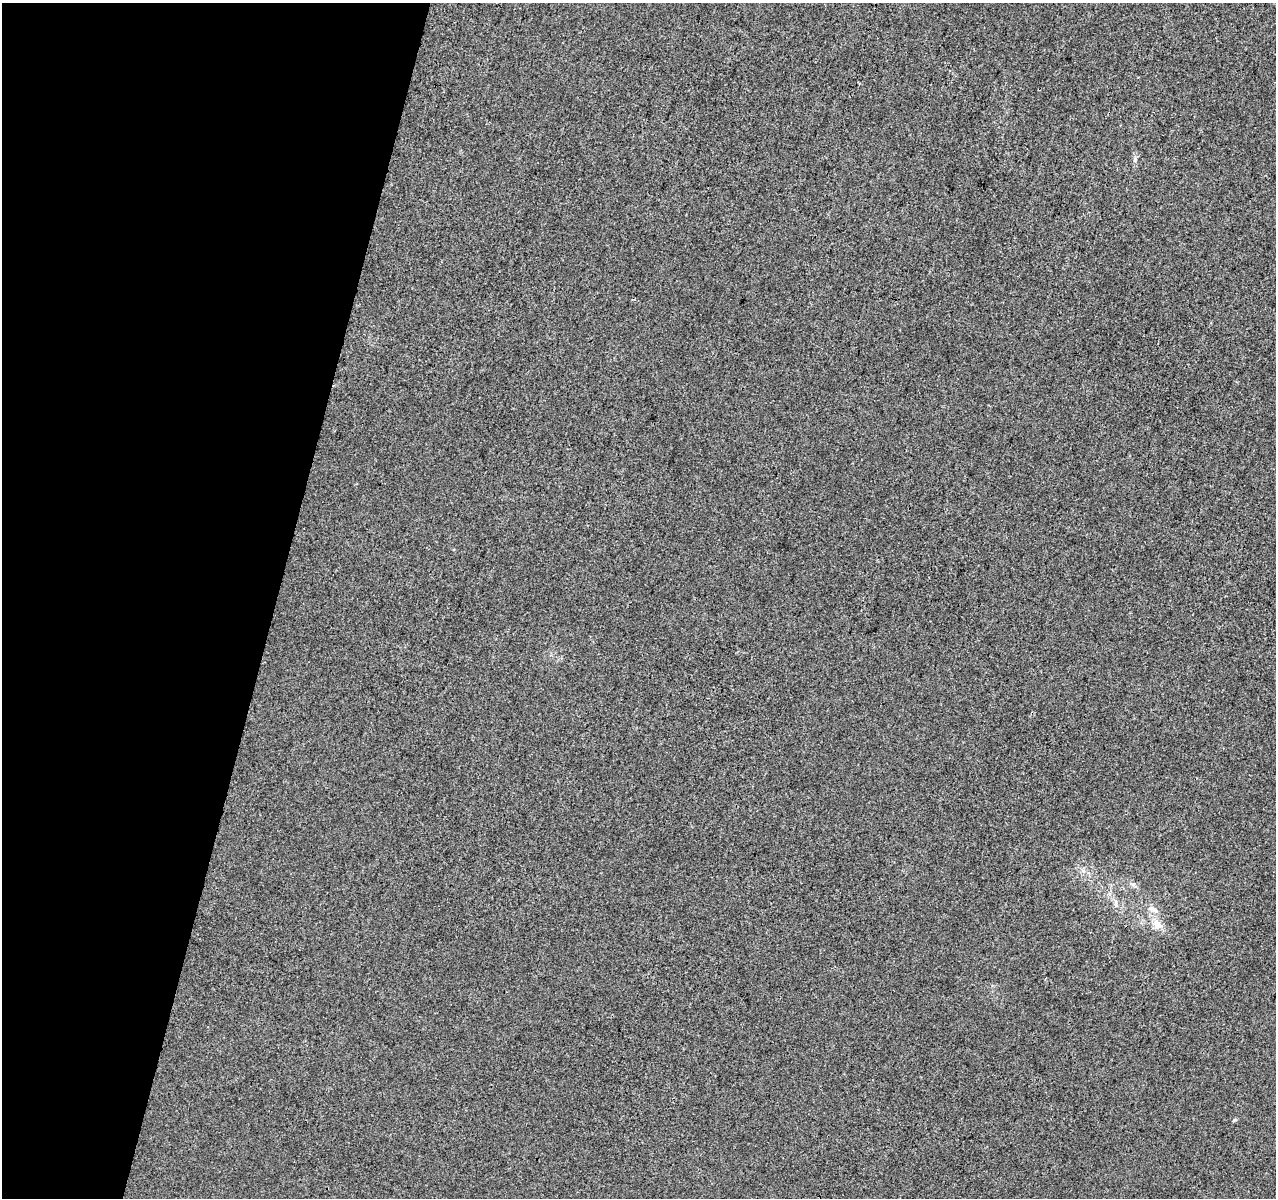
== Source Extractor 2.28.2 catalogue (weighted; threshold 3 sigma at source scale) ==
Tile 9 of 4 x 4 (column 1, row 3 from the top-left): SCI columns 10-1283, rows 1481-2676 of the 5104 x 5290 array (HDU 1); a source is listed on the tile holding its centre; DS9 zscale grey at full resolution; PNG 1278 x 1200 px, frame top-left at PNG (2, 3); no overlay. Shown black and unused: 22% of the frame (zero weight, under 3 of 4 exposures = <1% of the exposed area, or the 3 px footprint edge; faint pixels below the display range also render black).
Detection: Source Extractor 2.28.2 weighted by HDU 2 'WHT'; one run over the whole footprint, this tile lists its part. Background -1.32e-04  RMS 0.0035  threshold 0.016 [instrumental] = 3 sigma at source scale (4.5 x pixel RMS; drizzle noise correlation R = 1.50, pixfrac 1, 0.0396/0.0396 arcsec/px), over >= 5 px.
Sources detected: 6; all 6 listed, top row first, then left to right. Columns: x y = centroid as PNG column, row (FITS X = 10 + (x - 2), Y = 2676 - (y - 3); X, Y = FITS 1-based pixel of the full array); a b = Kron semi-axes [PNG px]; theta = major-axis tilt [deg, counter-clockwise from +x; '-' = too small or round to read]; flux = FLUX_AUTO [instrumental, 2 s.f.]
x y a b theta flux
1135 159 7 5 79 0.73
1133 884 6 6 - 0.84
1116 903 12 3 86 0.77
1153 909 14 7 -28 2.3
1157 923 12 9 -37 2.9
1234 1120 6 4 45 0.41